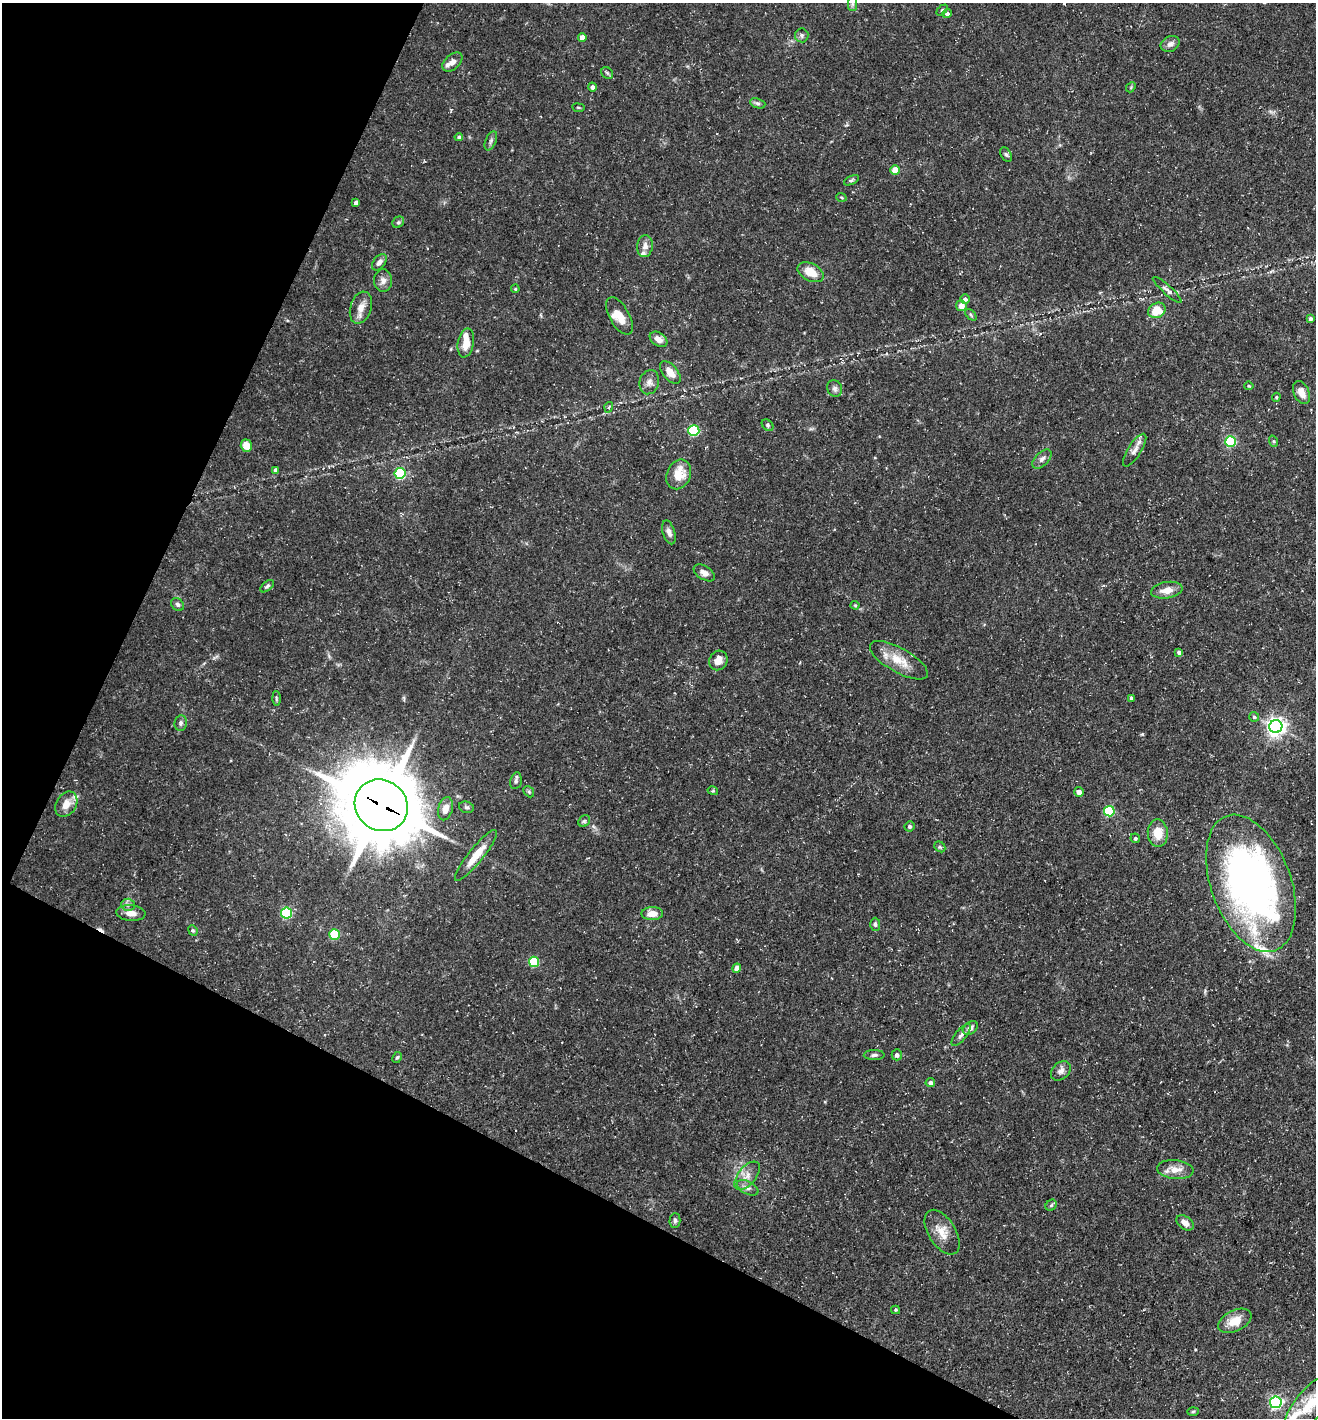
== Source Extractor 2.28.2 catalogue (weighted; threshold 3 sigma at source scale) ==
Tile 9 of 4 x 4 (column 1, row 3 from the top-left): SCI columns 141-1454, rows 1417-2832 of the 5674 x 5663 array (HDU 1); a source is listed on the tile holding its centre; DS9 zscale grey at full resolution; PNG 1318 x 1420 px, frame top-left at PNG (2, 3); each listed source drawn as its Kron ellipse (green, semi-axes under 4 px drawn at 4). Shown black and unused: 25% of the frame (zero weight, under 3 of 5 exposures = <1% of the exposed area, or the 3 px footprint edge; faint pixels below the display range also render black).
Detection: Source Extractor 2.28.2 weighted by HDU 2 'WHT'; one run over the whole footprint, this tile lists its part. Background 0.0534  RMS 0.0049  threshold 0.0221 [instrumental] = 3 sigma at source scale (4.5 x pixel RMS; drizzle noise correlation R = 1.50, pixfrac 1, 0.05/0.05 arcsec/px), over >= 5 px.
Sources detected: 118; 1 inside a brighter object's white glare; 1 cosmic-ray / hot-pixel residue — neither listed nor drawn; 6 inside a brighter listed object's ellipse — not listed separately; the other 110 listed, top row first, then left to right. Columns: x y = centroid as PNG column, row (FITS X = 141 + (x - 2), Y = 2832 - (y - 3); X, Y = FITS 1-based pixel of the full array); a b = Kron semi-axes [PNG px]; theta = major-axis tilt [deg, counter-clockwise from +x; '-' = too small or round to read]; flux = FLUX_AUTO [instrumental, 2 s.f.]
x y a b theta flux
852 4 7 4 90 1.1
942 10 6 4 44 0.63
947 14 5 4 - 1.4
802 35 7 7 - 1.3
582 37 4 4 - 2.9
1170 44 10 7 27 2.2
452 62 12 7 43 2.7
607 73 6 5 - 0.91
592 87 4 4 - 1.7
1131 87 5 4 - 0.61
758 103 8 4 -19 1.1
578 108 6 3 -9 0.53
459 137 4 4 - 1
491 141 10 5 66 1.4
1006 154 7 5 -62 0.92
895 170 4 4 - 10
851 180 8 4 26 0.84
841 197 5 3 - 0.46
356 203 4 4 - 2.2
398 222 6 5 - 0.89
645 246 11 8 82 3
379 262 9 5 52 2
811 272 14 8 -27 8.5
383 281 11 9 -86 2.8
515 289 4 3 - 0.57
1167 290 19 4 -42 2
965 299 5 5 - 1.8
961 306 5 5 - 3.3
361 308 16 10 73 4.6
1157 310 9 7 27 9.8
971 315 7 4 -46 0.73
619 316 21 9 -61 6.7
1310 319 4 3 - 1.1
659 339 10 6 -35 3.6
466 343 15 8 79 6.7
670 372 13 7 -50 5.1
649 382 12 9 74 2.9
1249 386 4 4 - 0.57
835 389 9 7 -69 1.6
1301 393 12 7 -64 4.3
1276 397 4 4 - 0.58
609 407 5 3 - 0.5
768 425 6 5 - 0.91
694 431 5 5 - 41
1231 441 5 5 - 43
1273 441 6 4 -71 0.66
246 446 6 5 - 6
1135 450 19 6 57 3.1
1042 459 11 6 45 2.1
276 470 4 3 - 1.3
400 473 5 5 - 49
679 474 15 12 67 9.5
669 532 12 6 -72 2.2
704 573 12 6 -32 2.9
267 586 8 4 39 0.94
1167 590 16 8 10 5.5
178 604 7 5 -44 1.1
855 605 4 4 - 0.52
1179 652 4 4 - 1.4
718 660 10 9 - 4.1
899 660 32 12 -29 10
276 698 7 4 -89 0.76
1131 698 4 3 - 1.1
1254 717 5 5 - 0.8
181 723 8 6 81 1.4
1276 726 6 6 - 250
516 781 8 5 79 1.2
713 791 5 3 - 0.54
529 792 6 4 -47 0.8
1079 792 5 5 - 2.3
66 804 13 10 58 5.9
381 805 27 25 -36 4400
466 807 8 5 -14 1
445 809 12 7 76 4.5
1109 811 5 5 - 33
584 821 6 5 - 0.88
909 826 5 5 - 1.2
1158 833 14 10 -85 8.2
1135 838 5 4 - 0.88
940 847 6 4 -42 0.83
476 855 32 7 51 8.9
1251 883 71 40 -70 230
128 905 6 6 - 1.5
131 913 14 8 -4 4
287 913 5 5 - 44
652 914 11 6 1 5.5
875 924 6 5 - 1.1
193 930 5 4 - 0.67
334 934 5 5 - 27
534 962 5 5 - 28
737 968 4 4 - 4.4
970 1028 8 6 36 2.2
961 1035 13 5 52 1.8
874 1055 10 5 2 1.3
897 1055 5 5 - 1.8
397 1057 6 4 60 0.82
1061 1071 11 8 42 2.4
930 1083 5 4 - 1.6
1175 1169 18 9 -5 5.7
747 1176 17 9 51 4.6
748 1188 12 6 -27 2.2
1051 1205 6 5 - 0.83
675 1221 7 5 89 1.3
1185 1223 10 6 -35 3.6
942 1232 25 13 -58 7.6
896 1310 4 4 - 0.54
1235 1321 18 10 26 7.7
1276 1402 6 6 - 100
1310 1404 35 14 50 18
1193 1411 6 4 2 0.63
Overlapping masked pixels (flux is a lower limit): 1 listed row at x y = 381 805
Isophote crosses this tile's border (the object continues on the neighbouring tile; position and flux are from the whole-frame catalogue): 1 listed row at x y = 1310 1404